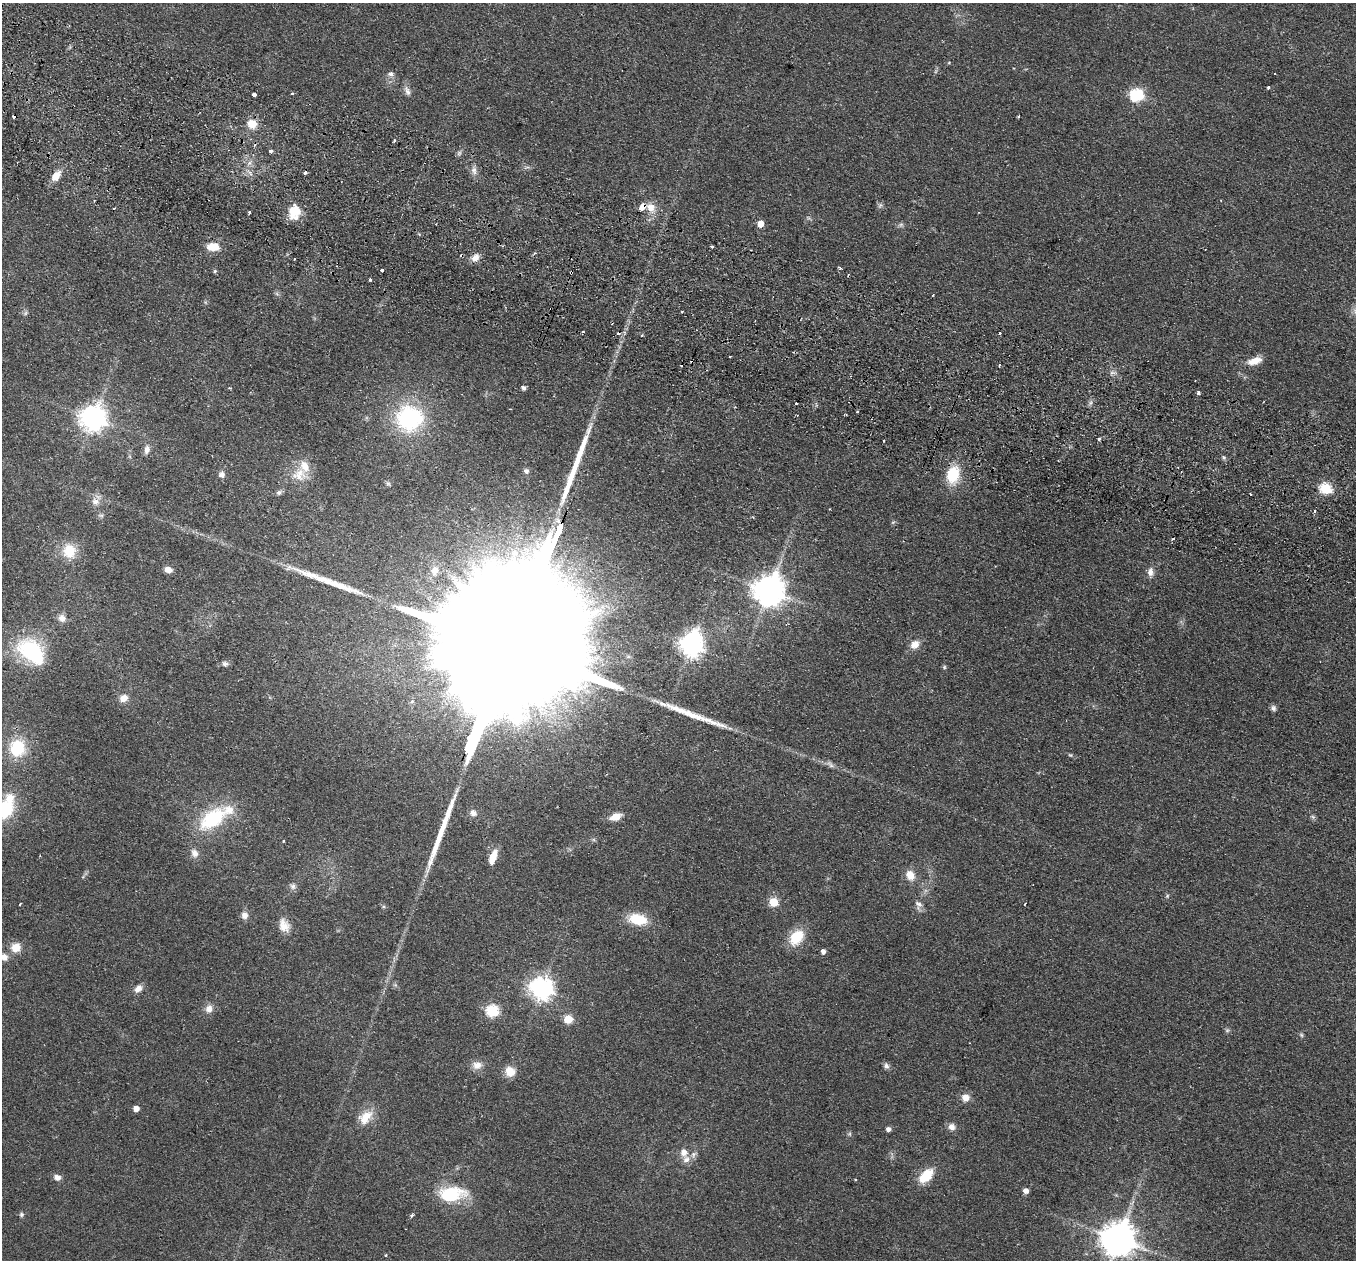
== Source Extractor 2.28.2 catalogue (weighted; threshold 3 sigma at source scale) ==
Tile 11 of 4 x 4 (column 3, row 3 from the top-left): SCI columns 2733-4086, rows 1578-2835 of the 5464 x 5543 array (HDU 1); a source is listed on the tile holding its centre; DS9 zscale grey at full resolution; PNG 1358 x 1262 px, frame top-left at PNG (2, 3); no overlay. Shown black and unused: <1% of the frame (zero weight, under 2 of 3 exposures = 3% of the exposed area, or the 3 px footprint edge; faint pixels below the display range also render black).
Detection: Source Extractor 2.28.2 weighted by HDU 2 'WHT'; one run over the whole footprint, this tile lists its part. Background 0.114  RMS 0.011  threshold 0.0476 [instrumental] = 3 sigma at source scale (4.5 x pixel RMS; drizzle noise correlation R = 1.50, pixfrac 1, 0.05/0.05 arcsec/px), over >= 5 px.
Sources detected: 148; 3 too faint to see at this stretch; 1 inside a brighter object's white glare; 11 cosmic-ray / hot-pixel residue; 5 long thin detections or spike segments (spike, bleed or trail) — not listed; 7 inside a brighter listed object's ellipse — not listed separately; the other 121 listed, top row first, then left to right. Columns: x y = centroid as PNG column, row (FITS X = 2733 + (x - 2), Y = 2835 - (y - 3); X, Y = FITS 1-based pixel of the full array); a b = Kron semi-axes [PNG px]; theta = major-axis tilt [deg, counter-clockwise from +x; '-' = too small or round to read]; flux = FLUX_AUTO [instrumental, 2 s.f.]
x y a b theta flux
390 74 8 7 - 3.5
1275 74 3 3 - 2.2
1268 87 4 3 - 6.1
407 91 14 7 -69 5.1
254 94 3 3 - 8.9
1136 95 6 6 - 150
1019 116 3 3 - 1.3
14 117 4 3 - 12
252 124 11 10 - 14
394 141 4 3 - 1.8
270 151 4 4 - 2.8
249 163 7 4 71 2.6
474 170 11 7 -77 5.1
56 176 14 8 53 12
880 205 7 5 45 2.4
642 207 5 3 - 120
651 207 13 11 -41 11
295 211 15 12 80 26
249 212 3 3 - 2.3
760 224 5 5 - 11
901 224 7 4 1 2.2
712 246 3 3 - 1.8
213 247 12 8 -7 17
534 253 5 3 - 1.4
475 258 10 8 37 7.8
840 268 4 3 - 2.4
381 270 3 3 - 2.4
215 271 5 5 - 1.4
370 279 3 3 - 3.7
277 294 6 5 - 2
682 312 3 2 - 1
25 313 7 4 88 1.9
755 321 3 2 - 0.78
583 332 4 2 - 1
999 333 3 3 - 2.7
642 335 3 3 - 1.8
1254 361 17 8 17 12
1000 365 4 2 - 2.3
230 388 4 3 - 0.93
524 388 4 4 - 3.4
1199 393 3 3 - 4.7
1090 403 8 5 72 2.7
857 412 3 2 - 1.1
93 418 9 8 - 1000
409 418 28 26 16 110
1099 439 5 4 - 1.7
884 440 3 3 - 1.8
147 450 11 7 83 6
526 471 6 5 - 3.7
300 474 21 18 73 21
222 475 8 8 - 4.7
953 475 17 12 79 37
388 483 7 5 -43 1.8
1326 489 6 5 - 86
279 492 7 6 - 2.8
95 501 11 10 - 7.9
1315 511 4 3 - 2.2
1173 539 4 3 - 0.9
69 551 16 14 -84 27
168 570 6 5 - 9.8
435 571 13 10 74 9.3
1150 572 12 8 89 6
769 591 9 9 - 1800
62 618 10 9 - 7.1
915 644 12 9 38 9
510 645 129 26 67 180000
692 645 9 8 - 840
31 651 27 19 -27 89
225 664 8 7 - 3.3
944 667 5 5 - 1.4
123 698 10 8 29 9.1
1273 708 7 7 - 3
17 748 16 15 - 43
1070 755 6 4 -41 1.3
830 764 13 6 -44 3.9
4 809 22 18 52 56
473 813 9 8 - 5.6
616 817 11 6 21 14
1313 817 6 5 - 1.9
212 819 34 18 37 72
283 841 3 3 - 1.4
194 853 12 9 -63 6.8
493 857 16 7 69 15
910 875 12 10 -61 13
293 886 9 8 - 3.6
1167 896 5 5 - 1.5
774 902 5 5 - 41
20 904 3 2 - 0.85
1025 904 3 2 - 1.5
918 905 14 10 -80 6.3
245 915 9 8 - 6.1
638 919 19 11 -10 31
284 925 18 12 -63 12
796 937 17 12 50 33
16 948 10 10 - 14
823 951 5 5 - 4.3
4 957 9 8 - 6.5
542 988 8 7 - 760
138 989 11 7 45 6.4
209 1009 10 9 - 7.6
492 1011 6 6 - 110
568 1019 8 8 - 15
1301 1035 6 5 - 1.7
477 1065 12 9 10 8.8
886 1066 8 7 - 3.4
510 1071 13 12 - 12
965 1098 10 9 - 8.5
136 1108 5 5 - 9.8
365 1117 21 14 46 18
952 1127 8 8 - 6.5
888 1129 5 5 - 3.9
684 1152 10 9 - 7.7
693 1155 10 7 63 4.1
926 1176 20 12 44 24
57 1177 8 7 - 5.7
1026 1191 5 4 - 6.6
451 1194 25 14 4 63
21 1215 7 6 - 2.1
412 1215 4 3 - 2.5
1119 1239 10 10 - 2400
386 1255 4 3 - 0.84
Overlapping masked pixels (flux is a lower limit): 3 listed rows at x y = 14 117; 642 207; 510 645
Isophote crosses this tile's border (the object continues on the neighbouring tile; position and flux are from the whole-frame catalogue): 3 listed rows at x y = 4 809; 4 957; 1119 1239